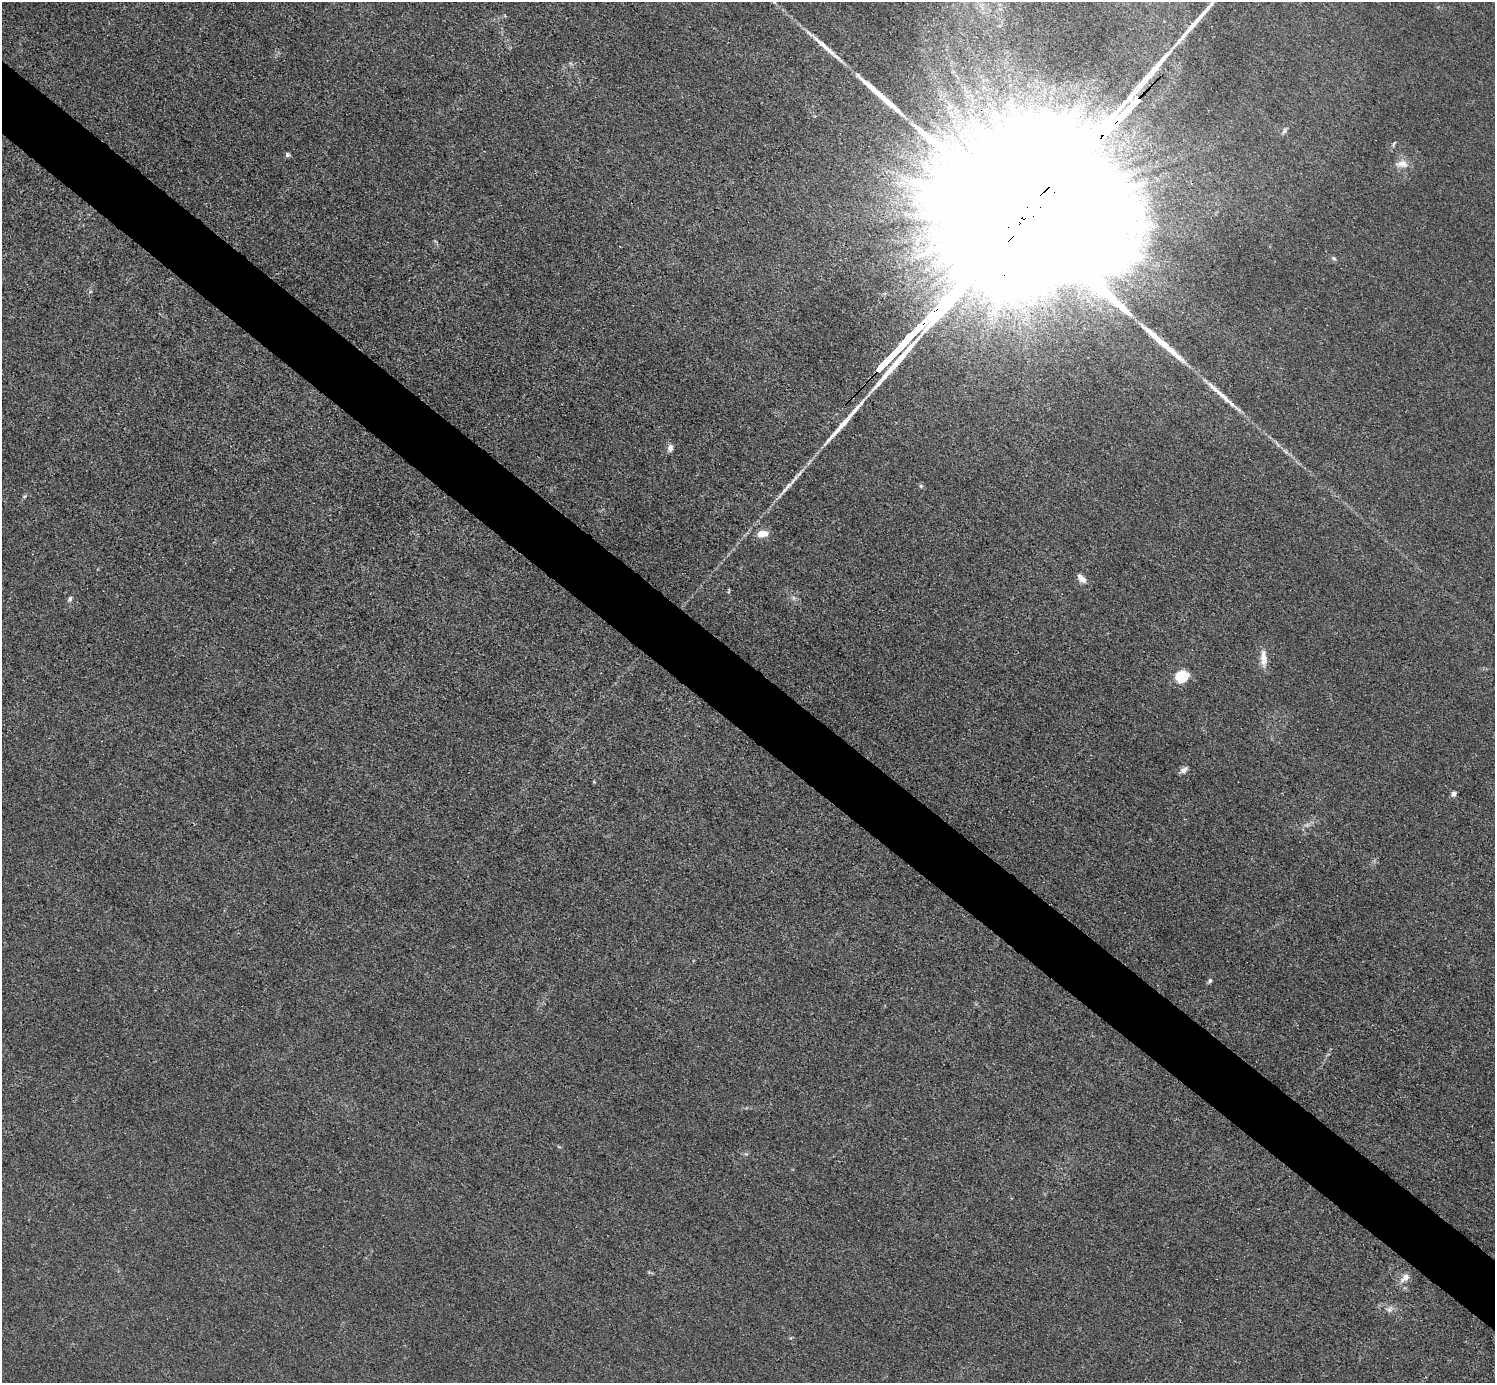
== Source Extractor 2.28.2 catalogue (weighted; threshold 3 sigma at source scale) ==
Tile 11 of 4 x 4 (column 3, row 3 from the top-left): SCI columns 2987-4479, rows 1679-3059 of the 5974 x 5976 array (HDU 1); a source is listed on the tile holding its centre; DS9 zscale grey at full resolution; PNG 1497 x 1385 px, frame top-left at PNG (2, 2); no overlay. Shown black and unused: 5% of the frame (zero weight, under 3 of 4 exposures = <1% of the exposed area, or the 3 px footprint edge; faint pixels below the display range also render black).
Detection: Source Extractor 2.28.2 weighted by HDU 2 'WHT'; one run over the whole footprint, this tile lists its part. Background 0.016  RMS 0.0044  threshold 0.0197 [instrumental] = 3 sigma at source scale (4.5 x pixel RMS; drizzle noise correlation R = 1.50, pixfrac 1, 0.05/0.05 arcsec/px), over >= 5 px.
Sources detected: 37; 1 too faint to see at this stretch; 2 inside a brighter object's white glare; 5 long thin detections or spike segments (spike, bleed or trail) — not listed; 2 inside a brighter listed object's ellipse — not listed separately; the other 27 listed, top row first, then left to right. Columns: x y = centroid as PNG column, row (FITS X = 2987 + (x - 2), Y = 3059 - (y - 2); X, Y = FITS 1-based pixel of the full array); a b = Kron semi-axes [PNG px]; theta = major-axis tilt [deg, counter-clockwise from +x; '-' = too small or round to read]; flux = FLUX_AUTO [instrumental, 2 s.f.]
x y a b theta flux
827 48 35 7 -44 6.9
1124 114 20 3 47 5200
1284 131 10 5 61 1.1
961 136 18 5 -66 3.7
1394 144 10 4 70 0.83
957 146 10 8 10 4
287 155 6 5 - 1
936 156 10 6 63 3.2
1402 164 19 10 1 4.5
1334 258 8 5 -28 0.87
90 292 5 3 - 0.53
915 332 16 3 47 3300
670 448 9 6 81 2.2
921 486 5 5 - 0.8
24 496 7 4 20 0.75
762 534 12 7 6 5.5
1081 578 13 7 -47 2.9
70 599 8 6 66 1.2
1263 658 23 8 -88 4.9
1181 680 18 10 14 5
1184 770 11 6 35 2
594 782 5 3 - 0.38
1454 794 5 4 - 2.7
1210 981 7 5 69 0.91
649 1272 5 5 - 0.53
1405 1278 14 8 39 3.5
1390 1309 11 8 42 2.1
Overlapping masked pixels (flux is a lower limit): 1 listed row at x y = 1124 114